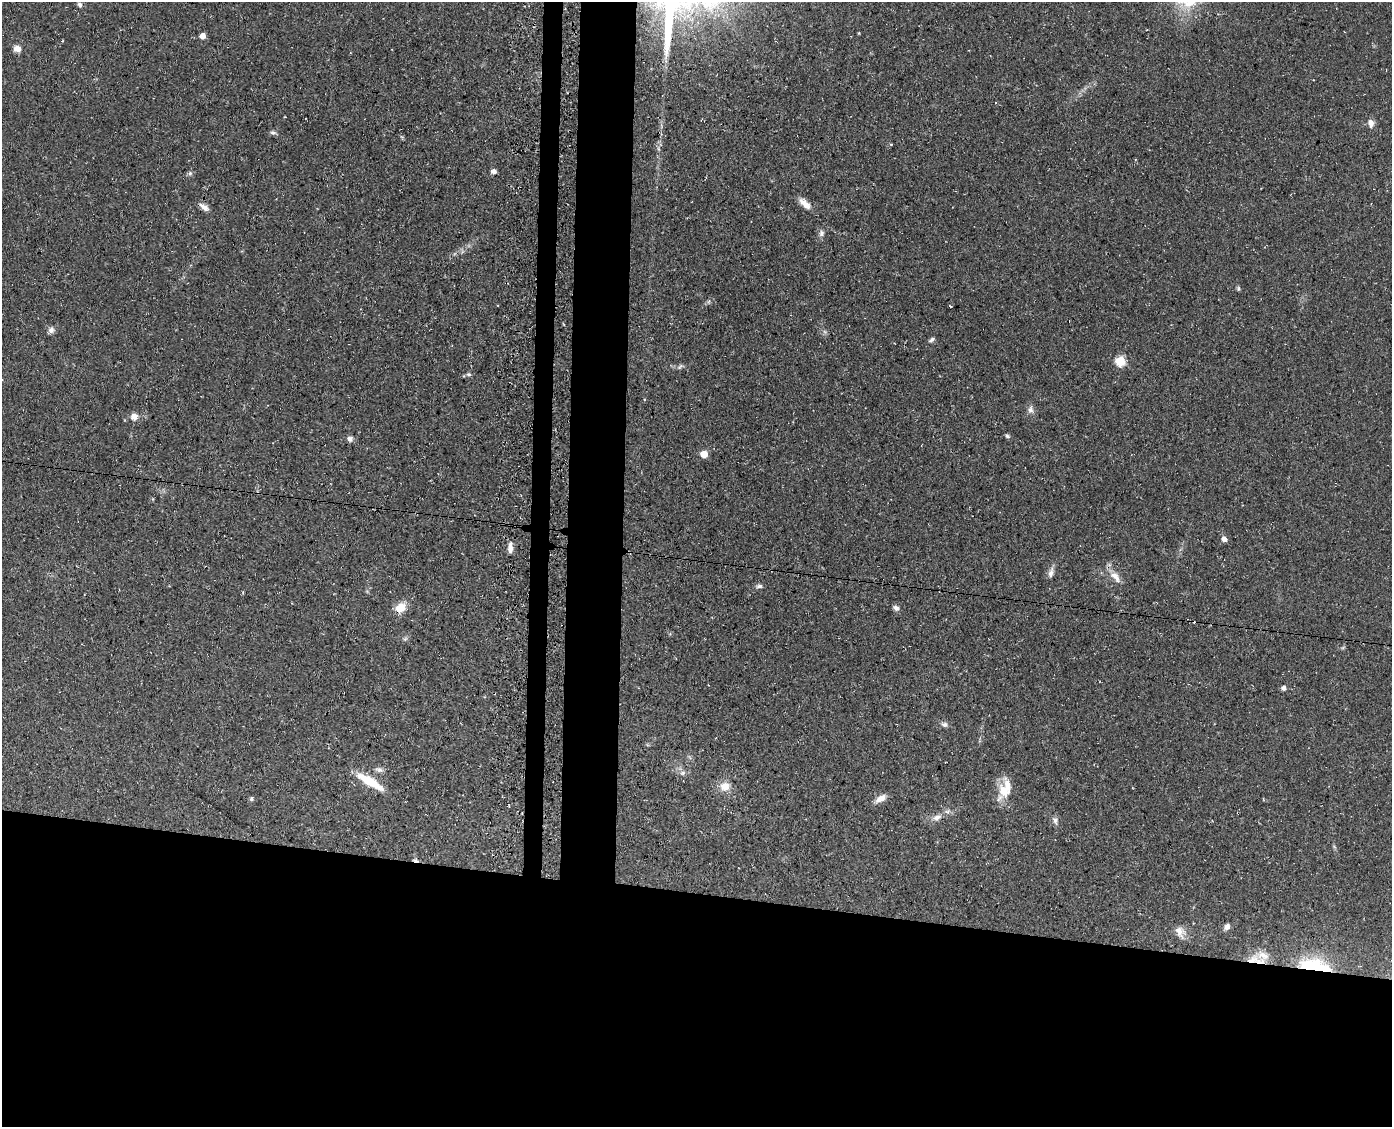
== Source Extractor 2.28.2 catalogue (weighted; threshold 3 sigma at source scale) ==
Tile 11 of 3 x 4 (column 2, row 4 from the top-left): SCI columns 1677-3066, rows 1-1125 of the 4597 x 4502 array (HDU 1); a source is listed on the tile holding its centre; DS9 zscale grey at full resolution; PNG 1394 x 1129 px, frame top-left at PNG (2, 2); no overlay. Shown black and unused: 25% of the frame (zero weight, under 3 of 4 exposures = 4% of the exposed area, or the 3 px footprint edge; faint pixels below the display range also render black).
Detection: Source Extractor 2.28.2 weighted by HDU 2 'WHT'; one run over the whole footprint, this tile lists its part. Background 0.15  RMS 0.0077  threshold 0.0346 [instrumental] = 3 sigma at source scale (4.5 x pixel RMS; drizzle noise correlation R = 1.50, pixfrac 1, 0.05/0.05 arcsec/px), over >= 5 px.
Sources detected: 52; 2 cosmic-ray / hot-pixel residue — not listed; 3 inside a brighter listed object's ellipse — not listed separately; the other 47 listed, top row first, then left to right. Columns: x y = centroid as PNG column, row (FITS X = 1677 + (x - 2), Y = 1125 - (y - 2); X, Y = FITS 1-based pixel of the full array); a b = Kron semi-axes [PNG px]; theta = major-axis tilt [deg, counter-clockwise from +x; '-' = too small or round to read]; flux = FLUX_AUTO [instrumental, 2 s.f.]
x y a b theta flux
80 5 8 5 -58 1.7
202 36 5 5 - 6.4
17 49 8 7 - 4.8
285 117 3 2 - 0.69
1371 123 11 7 -83 4.1
273 132 9 5 -7 1.8
891 144 3 2 - 1.4
493 171 5 5 - 3.4
190 173 6 5 - 1.5
805 203 17 7 -42 6.9
204 207 14 6 -36 4.4
821 233 9 7 83 2.6
1238 289 6 5 - 1.2
950 306 3 2 - 0.98
51 330 9 8 - 3
932 340 8 5 33 1.7
1120 361 6 5 - 45
680 366 9 5 40 1.8
469 374 6 6 - 1.6
1030 410 11 7 -80 3.4
134 417 10 9 - 4.8
1007 436 7 5 -19 1.3
350 439 7 7 - 2.8
704 454 5 5 - 14
1224 539 5 5 - 4.6
510 548 13 6 88 4.6
1051 573 14 6 79 3.8
1115 577 17 8 -47 7.2
759 586 8 5 0 2.1
401 607 12 9 41 11
896 608 8 6 -38 2.6
405 639 6 5 - 1.4
1283 688 5 5 - 3.2
944 724 9 6 -24 2.3
379 770 11 6 -13 2.8
683 773 7 5 21 2.1
370 781 36 9 -31 20
725 786 9 9 - 10
1003 791 23 13 -54 14
881 798 14 7 27 6
251 799 6 5 - 1.6
937 817 10 8 34 4.4
1055 821 10 6 -74 2.6
1227 927 7 6 - 3.4
1180 932 17 12 -60 7.3
1263 955 28 15 -2 14
1314 966 32 12 -10 50
Overlapping masked pixels (flux is a lower limit): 2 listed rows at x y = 401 607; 1314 966